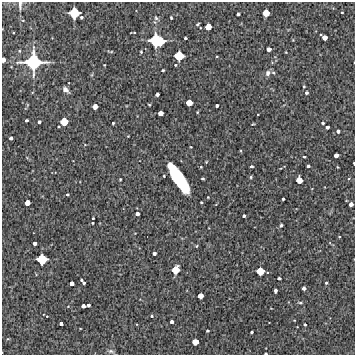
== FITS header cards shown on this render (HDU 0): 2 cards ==
NAXIS1  =                  353 /Length X axis
NAXIS2  =                  353 /Length Y axis

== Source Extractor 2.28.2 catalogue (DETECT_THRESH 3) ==
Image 353 x 353 px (HDU 0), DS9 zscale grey, 1 PNG px = 1 image px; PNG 357 x 357 px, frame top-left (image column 1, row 353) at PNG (2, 2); no overlay
Background 5820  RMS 300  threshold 905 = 3 sigma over >= 5 px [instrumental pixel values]
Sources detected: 92; all 92 listed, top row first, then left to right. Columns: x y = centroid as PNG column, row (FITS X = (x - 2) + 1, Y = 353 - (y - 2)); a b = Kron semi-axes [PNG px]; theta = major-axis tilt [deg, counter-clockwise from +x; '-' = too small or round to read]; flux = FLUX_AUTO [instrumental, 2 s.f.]
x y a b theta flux
20 5 12 4 89 6.7e+04
342 12 3 2 - 2.0e+04
74 13 8 8 - 5.5e+05
266 13 5 5 - 2.3e+05
238 14 3 3 - 4.1e+04
81 17 3 3 - 3.2e+04
156 18 5 5 - 3.3e+04
171 18 3 2 - 2.2e+04
198 24 4 2 - 2.2e+04
208 27 5 5 - 2.1e+05
324 37 6 4 -39 1.2e+05
185 38 3 3 - 3.1e+04
157 40 13 9 -12 1.0e+06
269 49 4 4 - 8.7e+04
141 52 3 2 - 1.9e+04
179 56 7 7 - 4.3e+05
217 56 3 2 - 1.5e+04
3 60 4 3 - 1.1e+05
33 62 16 15 - 1.3e+06
104 65 3 2 - 1.2e+04
176 65 4 3 - 2.0e+04
163 70 3 3 - 2.8e+04
268 73 9 7 60 8.2e+04
304 86 3 2 - 1.7e+04
65 90 6 4 -46 9.3e+04
306 93 4 4 - 4.0e+04
157 94 4 3 - 6.7e+04
189 103 5 5 - 1.9e+05
149 105 3 3 - 1.8e+04
217 106 3 3 - 3.6e+04
95 107 5 4 - 1.3e+05
197 112 3 2 - 1.5e+04
160 113 4 4 - 1.3e+05
258 114 2 2 - 1.2e+04
26 120 3 3 - 4.3e+04
39 122 3 3 - 4.0e+04
64 122 6 5 - 2.9e+05
113 123 3 3 - 2.6e+04
323 123 3 3 - 3.2e+04
253 124 3 2 - 1.6e+04
327 127 3 3 - 4.9e+04
338 131 4 3 - 5.1e+04
128 136 2 2 - 1.1e+04
11 138 4 3 - 5.4e+04
336 155 4 4 - 8.8e+04
304 157 3 2 - 1.9e+04
354 163 3 2 - 1.8e+04
252 166 3 3 - 3.5e+04
308 166 3 3 - 3.5e+04
201 167 3 2 - 1.7e+04
251 177 4 4 - 2.6e+04
178 178 27 8 -57 1.9e+06
120 179 3 2 - 1.9e+04
203 179 3 3 - 3.4e+04
299 180 5 5 - 2.0e+05
67 194 3 3 - 2.6e+04
283 199 3 3 - 3.2e+04
201 202 3 2 - 2.2e+04
27 203 4 4 - 1.4e+05
351 204 4 4 - 8.4e+04
137 214 4 4 - 6.8e+04
244 216 3 3 - 3.5e+04
93 218 3 2 - 1.9e+04
92 223 3 2 - 1.9e+04
281 225 4 3 - 2.8e+04
339 237 3 2 - 1.5e+04
35 243 3 3 - 4.9e+04
196 246 4 4 - 1.8e+04
154 253 4 3 - 5.0e+04
42 259 7 7 - 5.1e+05
176 270 6 6 - 3.0e+05
260 271 6 6 - 3.0e+05
279 278 4 3 - 4.6e+04
81 280 3 2 - 2.2e+04
72 283 4 4 - 8.6e+04
84 283 3 3 - 4.1e+04
326 283 3 3 - 3.0e+04
304 288 4 3 - 7.1e+04
275 290 4 3 - 5.0e+04
200 296 5 4 - 1.5e+05
300 303 6 4 -9 3.0e+04
88 305 4 3 - 4.0e+04
83 306 4 4 - 8.0e+04
152 316 4 4 - 2.5e+04
172 322 4 3 - 5.0e+04
61 324 3 3 - 4.8e+04
305 325 3 3 - 3.6e+04
207 331 3 3 - 3.1e+04
252 332 3 3 - 3.1e+04
195 342 5 5 - 2.0e+05
111 351 9 6 -4 4.9e+04
266 354 3 2 - 2.6e+04
At the frame edge (FLAGS 8, measured only in part): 4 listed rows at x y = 20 5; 3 60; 354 163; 266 354